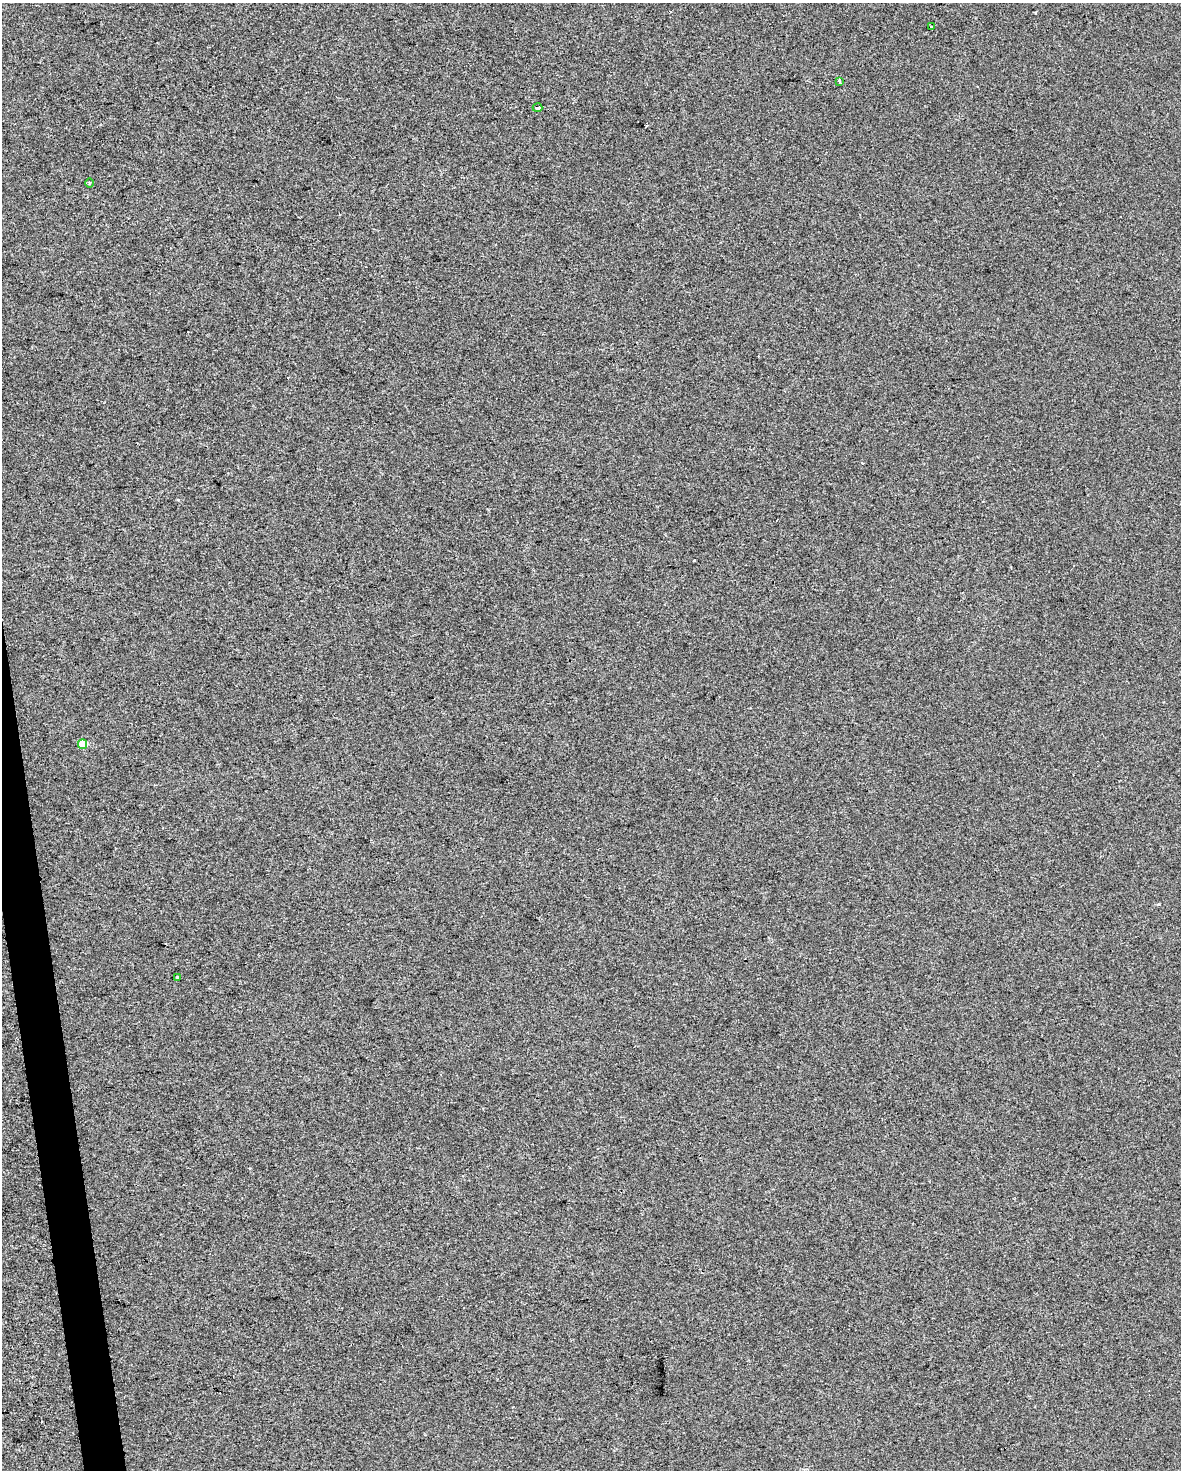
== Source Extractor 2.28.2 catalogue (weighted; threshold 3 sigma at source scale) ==
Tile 7 of 4 x 3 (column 3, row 2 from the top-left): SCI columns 2361-3539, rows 1529-2996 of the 4719 x 4481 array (HDU 1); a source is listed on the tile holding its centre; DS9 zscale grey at full resolution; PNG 1183 x 1472 px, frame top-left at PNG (2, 3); each listed source drawn as its Kron ellipse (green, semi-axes under 4 px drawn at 4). Shown black and unused: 2% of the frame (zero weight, under 2 of 3 exposures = <1% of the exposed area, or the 3 px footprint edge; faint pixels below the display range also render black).
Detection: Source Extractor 2.28.2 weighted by HDU 2 'WHT'; one run over the whole footprint, this tile lists its part. Background -4.74e-04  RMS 0.0057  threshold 0.0255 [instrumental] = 3 sigma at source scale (4.5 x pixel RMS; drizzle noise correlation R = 1.50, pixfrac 1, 0.0396/0.0396 arcsec/px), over >= 5 px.
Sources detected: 9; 3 cosmic-ray / hot-pixel residue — neither listed nor drawn; the other 6 listed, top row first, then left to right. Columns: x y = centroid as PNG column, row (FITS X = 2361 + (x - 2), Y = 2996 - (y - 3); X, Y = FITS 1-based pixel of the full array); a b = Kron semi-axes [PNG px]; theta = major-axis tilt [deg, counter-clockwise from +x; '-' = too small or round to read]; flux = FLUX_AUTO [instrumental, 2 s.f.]
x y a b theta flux
931 27 3 2 - 0.94
839 81 4 3 - 12
538 108 5 3 - 8.1
90 183 5 3 - 0.65
82 744 5 4 - 11
178 978 3 3 - 1.2